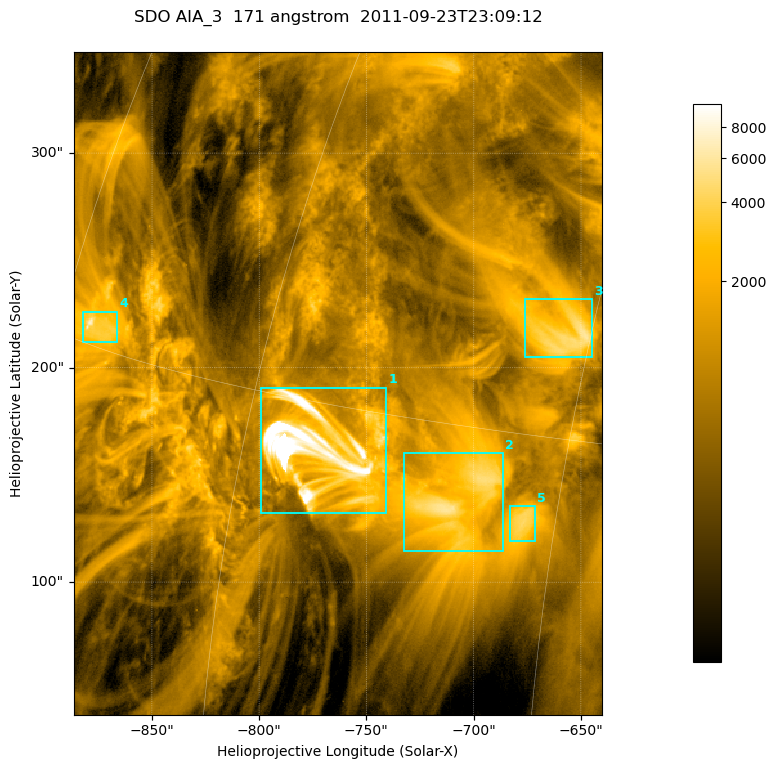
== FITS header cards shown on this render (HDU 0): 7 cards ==
TELESCOP= 'SDO     '           /
INSTRUME= 'AIA_3   '           /
WAVELNTH=                  171 /
WAVEUNIT= 'angstrom'           /
DATE-OBS= '2011-09-23T23:09:12.34' /
CTYPE1  = 'HPLN-TAN'           /
CTYPE2  = 'HPLT-TAN'           /

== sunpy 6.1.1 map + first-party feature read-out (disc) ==
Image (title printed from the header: SDO AIA_3  171 angstrom  2011-09-23T23:09:12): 411 x 515 px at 0.599 arcsec/px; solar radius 956 arcsec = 1596 px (partial field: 2.6% of the solar disc is inside the frame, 100% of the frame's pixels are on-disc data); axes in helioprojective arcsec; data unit not stated in the header (colour bar unlabelled)
Pointing: header CRPIX1/2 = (2051.64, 2049.57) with CRVAL1/2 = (0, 0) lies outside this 411 x 515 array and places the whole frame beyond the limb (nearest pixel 1.41 R_sun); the SolarSoft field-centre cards XCEN/YCEN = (-763.3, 192.7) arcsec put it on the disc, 1313 arcsec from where CRPIX/CRVAL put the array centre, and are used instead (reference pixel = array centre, CRVAL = XCEN/YCEN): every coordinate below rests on XCEN/YCEN
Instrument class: DISC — disc imager (sunpy class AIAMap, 171 A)
Bright regions (active regions / flare kernels): reference = the on-disc median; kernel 3 px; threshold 5 sigma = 2335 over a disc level ~723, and >= 1.15x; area >= 211 px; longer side >= 5 px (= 3 arcsec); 5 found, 5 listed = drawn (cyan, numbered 1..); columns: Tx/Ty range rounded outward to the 2 arcsec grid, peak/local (2 s.f.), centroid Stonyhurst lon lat
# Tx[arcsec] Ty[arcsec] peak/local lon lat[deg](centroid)
1 -800..-740 132..192 23 -56 +14
2 -734..-686 114..160 8 -49 +13
3 -676..-644 204..232 8.1 -46 +18
4 -882..-866 212..226 8.9 -71 +16
5 -684..-670 118..136 6 -46 +13